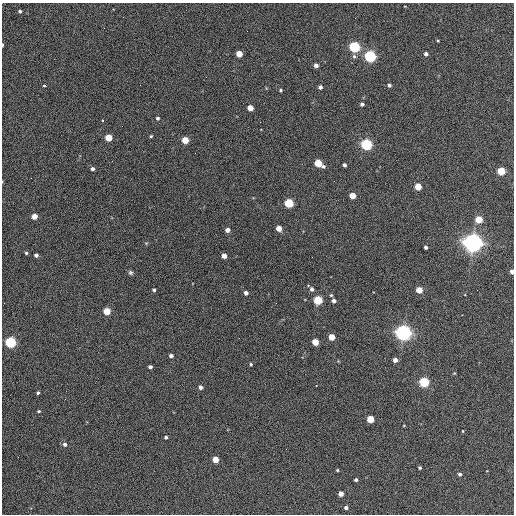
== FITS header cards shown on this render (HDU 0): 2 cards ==
NAXIS1  =                  512 / Axis length
NAXIS2  =                  512 / Axis length

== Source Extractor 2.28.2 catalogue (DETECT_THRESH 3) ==
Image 512 x 512 px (HDU 0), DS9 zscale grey, 1 PNG px = 1 image px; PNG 516 x 516 px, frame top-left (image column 1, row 512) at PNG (2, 3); no overlay
Background 363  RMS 21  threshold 61.9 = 3 sigma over >= 5 px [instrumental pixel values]
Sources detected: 76; all 76 listed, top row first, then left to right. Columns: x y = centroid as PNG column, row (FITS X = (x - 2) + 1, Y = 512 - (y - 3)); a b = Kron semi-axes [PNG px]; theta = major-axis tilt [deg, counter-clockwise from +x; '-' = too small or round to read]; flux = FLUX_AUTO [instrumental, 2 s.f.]
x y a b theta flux
20 11 4 3 - 2.5e+03
438 41 3 2 - 1.2e+03
2 45 4 2 - 1.9e+03
354 47 5 5 - 2.3e+05
239 54 4 4 - 2.5e+04
426 54 4 4 - 4.0e+03
354 56 6 5 - 2.7e+03
370 56 5 5 - 3.0e+05
316 65 4 4 - 6.3e+03
389 85 4 4 - 3.3e+03
44 86 4 2 - 1.3e+03
320 87 4 4 - 4.7e+03
281 90 4 3 - 2.0e+03
362 104 4 4 - 4.1e+03
250 108 4 4 - 1.7e+04
158 118 4 4 - 2.6e+03
102 120 3 2 - 1.0e+04
151 136 3 3 - 1.5e+03
108 138 5 4 - 3.8e+04
185 140 4 4 - 3.2e+04
366 144 5 5 - 2.8e+05
112 161 2 2 - 7.0e+02
318 163 5 4 - 5.2e+04
344 165 4 3 - 3.7e+03
323 166 5 4 - 3.1e+03
92 169 4 4 - 3.8e+03
501 171 5 4 - 6.2e+04
418 186 4 4 - 3.1e+04
352 196 4 4 - 2.3e+04
289 203 5 5 - 1.0e+05
34 216 4 4 - 1.8e+04
479 219 5 4 - 4.0e+04
279 228 4 4 - 1.9e+04
227 230 4 4 - 8.1e+03
473 243 7 6 - 1.3e+06
426 247 3 3 - 3.4e+03
26 253 4 4 - 1.9e+03
36 255 4 4 - 5.1e+03
224 256 4 4 - 1.3e+04
312 257 2 2 - 7.5e+02
130 272 6 5 - 2.7e+03
512 272 4 3 - 7.4e+03
312 289 5 5 - 4.3e+03
154 290 3 3 - 2.5e+03
419 290 4 4 - 2.6e+04
246 293 4 4 - 5.4e+03
331 295 4 4 - 1.8e+03
318 300 5 5 - 9.2e+04
334 301 4 4 - 5.7e+03
276 303 2 2 - 6.4e+02
107 311 5 4 - 3.8e+04
403 333 6 6 - 8.6e+05
331 337 4 4 - 2.7e+04
11 342 5 5 - 2.3e+05
315 342 4 4 - 3.5e+04
171 356 4 3 - 4.6e+03
395 360 4 4 - 8.6e+03
251 364 4 3 - 1.8e+03
150 367 4 3 - 3.8e+03
424 382 5 5 - 1.6e+05
316 385 3 2 - 1.3e+03
200 387 4 4 - 5.1e+03
38 393 4 3 - 2.0e+03
65 399 2 2 - 6.2e+02
39 411 3 3 - 1.6e+03
370 419 4 4 - 4.1e+04
463 431 3 2 - 1.0e+03
166 437 3 3 - 3.2e+03
65 444 5 5 - 4.0e+03
215 459 4 4 - 2.4e+04
420 468 3 3 - 2.2e+03
337 470 3 3 - 1.4e+03
460 474 4 3 - 3.1e+03
356 480 3 3 - 2.9e+03
341 494 4 4 - 1.2e+04
346 508 4 4 - 4.2e+03
At the frame edge (FLAGS 8, measured only in part): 2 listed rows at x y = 2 45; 512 272